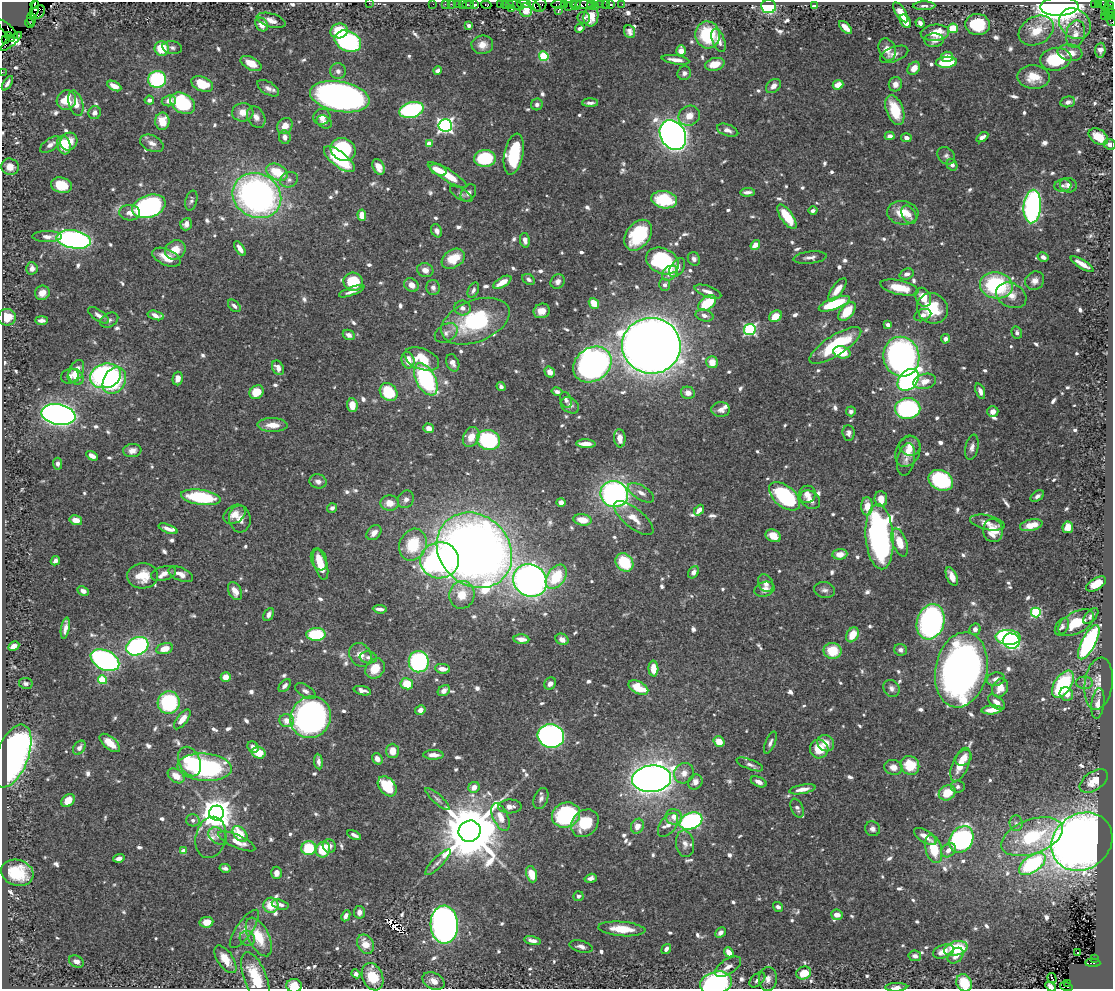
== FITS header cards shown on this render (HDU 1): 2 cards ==
NAXIS1  =                 1111
NAXIS2  =                  987

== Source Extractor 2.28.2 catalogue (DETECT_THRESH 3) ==
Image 1111 x 987 px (HDU 1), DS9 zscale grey, 1 PNG px = 1 image px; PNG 1115 x 991 px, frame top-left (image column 1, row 987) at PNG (2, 2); each listed source drawn as its Kron ellipse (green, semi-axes under 4 px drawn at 4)
Background 0.757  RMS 0.01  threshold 0.0308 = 3 sigma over >= 5 px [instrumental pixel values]
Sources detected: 849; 1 with non-positive FLUX_AUTO (blend fragments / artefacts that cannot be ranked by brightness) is neither listed nor drawn; of the other 848, the 500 brightest by FLUX_AUTO listed and drawn (348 fainter detections omitted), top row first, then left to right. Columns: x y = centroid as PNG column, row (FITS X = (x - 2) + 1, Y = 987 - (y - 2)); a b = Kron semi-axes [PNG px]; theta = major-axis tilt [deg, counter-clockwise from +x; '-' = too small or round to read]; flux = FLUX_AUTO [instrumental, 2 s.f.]
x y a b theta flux
369 3 2 2 - 8.6
35 4 4 3 - 150
433 4 2 2 - 19
445 4 2 2 - 27
451 4 3 2 - 20
458 4 3 2 - 61
469 4 6 3 0 94
500 4 3 2 - 34
509 4 2 2 - 15
524 4 6 2 0 180
558 4 6 3 8 85
565 4 3 3 - 76
573 4 3 2 - 51
600 4 3 3 - 74
605 4 2 2 - 11
611 4 3 3 - 90
622 4 2 2 - 10
1094 4 3 2 - 68
462 5 3 2 - 60
474 5 3 3 - 36
486 5 5 3 - 63
505 5 4 3 - 66
516 5 8 3 -24 190
534 5 9 3 -46 170
540 5 7 6 - 220
576 5 5 2 - 65
584 5 8 4 1 170
591 5 5 2 - 26
1098 5 3 3 - 21
1104 5 6 3 -58 58
569 6 2 2 - 38
595 6 3 2 - 26
814 6 4 3 - 2.7
924 6 11 4 1 2.2
1059 6 19 9 2 860
1109 6 4 3 - 94
768 7 7 6 - 61
511 9 3 2 - 42
35 10 9 4 75 880
526 10 7 6 - 6.5
558 10 3 2 - 27
1110 11 7 4 -42 120
38 12 8 6 50 670
901 12 11 5 -58 10
1105 12 4 2 - 18
1112 15 4 2 - 60
591 16 10 7 80 8.3
1104 16 2 2 - 20
1109 16 3 2 - 47
584 18 6 6 - 2.3
31 19 7 3 -81 39
271 20 15 6 -17 4.8
1111 20 6 2 -58 69
905 21 7 5 -57 7.3
30 23 5 4 - 42
920 23 5 4 - 2.6
262 24 7 6 - 6.2
1075 24 17 14 -42 8.6
977 25 12 10 -6 24
469 26 4 3 - 2.3
845 27 8 4 -44 7.4
580 28 5 3 - 2.5
953 28 5 4 - 22
8 29 13 4 -44 210
339 31 8 7 - 24
1036 31 18 13 29 14
630 32 7 5 -67 3.1
935 33 14 8 5 14
1075 34 14 9 78 6.2
708 35 13 12 - 35
8 36 3 3 - 180
12 38 3 2 - 360
6 40 3 2 - 25
718 40 12 6 -69 5.7
934 40 10 7 4 4.3
11 41 13 4 41 100
348 41 14 10 -25 100
482 45 11 9 6 5.9
172 47 10 6 -9 2.2
162 48 7 7 - 21
887 49 11 8 -72 6
1100 50 7 5 86 3.7
681 51 5 5 - 7.1
1070 53 12 8 -9 8.1
894 54 15 7 21 4.4
544 56 5 4 - 43
947 57 6 5 - 7.5
1056 59 15 11 7 42
676 60 14 4 -8 5.4
946 62 11 5 4 37
251 64 11 6 -28 8.9
715 64 10 6 14 11
914 68 7 5 51 6.8
338 71 8 8 - 2.7
438 71 4 4 - 2.7
2 72 2 2 - 13
684 73 7 6 - 2.7
1034 77 16 11 -2 14
157 79 9 8 - 61
7 83 8 3 58 2.9
202 84 11 7 -23 22
895 84 7 6 - 4.4
838 85 5 4 - 8.5
114 86 7 4 -27 6.5
773 86 8 6 42 4
268 88 12 6 -31 3.6
340 97 30 15 -11 410
66 100 10 9 - 19
149 100 5 4 - 2.9
169 101 7 5 6 5.5
1068 102 7 5 11 2.9
76 103 13 7 -75 9.4
183 103 13 9 -32 59
590 103 8 3 0 2.4
537 104 6 5 - 2.2
411 110 12 7 15 100
895 110 15 8 -70 22
243 112 10 9 - 7.3
95 113 6 6 - 3.3
689 116 11 9 30 7.4
256 117 11 8 -58 4.5
322 117 9 7 33 5.8
162 121 8 7 - 12
324 122 8 6 -29 2.6
445 125 6 6 - 220
285 126 8 7 - 6.4
728 130 11 5 -20 3.5
673 135 15 12 -60 660
890 136 5 4 - 3.3
285 137 7 6 - 3.5
982 137 6 4 33 3.1
1098 137 11 7 -33 12
906 138 5 4 - 3.2
69 142 9 8 - 9.2
152 143 12 8 -25 4.6
429 144 4 4 - 9
1110 144 6 5 - 3.8
50 145 12 6 35 3.9
64 145 9 6 -75 17
343 149 13 11 -32 70
514 154 21 9 79 44
946 156 10 7 -41 2.5
485 158 11 8 2 45
339 159 18 7 -38 41
952 165 6 5 - 3.4
10 167 9 8 - 6.6
379 167 8 5 -65 6.2
438 170 8 5 -24 7.2
277 172 11 7 -27 22
447 175 22 6 -31 17
289 180 9 7 25 2.7
61 185 11 7 -13 16
1068 185 8 7 - 3.7
1063 186 8 6 7 2.2
747 192 7 3 2 2.8
468 193 9 7 55 3.2
461 194 13 5 -31 2.2
257 196 25 22 -28 280
191 200 10 5 75 2.3
664 200 13 8 -10 37
149 206 17 11 19 220
1032 206 17 8 85 180
813 210 5 4 - 2.5
130 213 10 8 -3 5
903 213 15 12 -5 15
362 215 6 4 -83 8.6
909 215 10 6 -61 4.7
787 217 14 6 -55 21
186 224 6 5 - 3.7
437 231 7 5 -62 2.9
638 235 17 12 53 44
47 236 15 5 0 4.5
74 239 17 9 -10 200
525 240 7 5 -80 3.8
755 245 5 4 - 8.6
240 249 8 4 -58 5.1
175 250 11 9 32 11
166 257 15 8 -24 10
810 257 16 6 6 3.2
1043 257 6 4 -31 3.5
453 259 12 8 31 17
694 259 7 6 - 2.4
662 261 17 12 -26 80
1082 264 13 4 -31 5.8
32 268 6 5 - 3.4
677 268 10 6 55 4.8
425 270 8 6 -18 4.9
670 273 8 6 40 6.5
907 274 7 5 19 3.1
529 279 7 5 -32 2.3
558 281 7 7 - 3.4
1035 281 10 9 - 4.5
353 282 9 9 - 27
502 282 10 5 30 9.3
411 285 7 6 - 5.3
665 285 6 5 - 2.5
996 285 16 13 -11 70
433 288 7 6 - 2.6
899 288 19 7 -12 16
473 290 8 5 64 2.3
837 290 14 5 54 8
352 291 13 4 21 3.9
708 292 14 5 -20 5
42 293 7 7 - 6.7
1011 295 16 12 -28 7.7
923 297 10 7 -63 10
594 303 6 4 -50 13
707 303 10 6 38 29
834 304 16 6 21 41
234 306 7 5 -42 2.7
462 308 8 7 - 3.7
932 308 16 14 -39 26
542 311 8 7 - 6.7
847 312 11 6 50 19
99 315 12 5 -34 3.6
156 315 8 4 -15 4.9
923 315 9 6 19 3.6
705 316 9 5 -14 3.5
776 316 7 5 37 11
7 317 9 8 - 11
41 320 6 4 0 2.9
109 320 10 7 30 2.4
475 321 36 20 22 73
888 325 4 4 - 3
750 329 5 5 - 120
446 333 12 8 33 4.1
1017 333 6 5 - 2.2
349 335 6 5 - 3.6
945 339 5 4 - 2.7
835 345 30 10 33 51
651 346 29 28 - 1700
842 352 9 6 -14 14
901 357 20 18 -76 280
422 359 18 10 -21 20
408 360 8 6 -77 10
712 362 6 5 - 10
453 363 9 6 -67 3.8
592 364 20 16 35 350
278 368 8 5 -62 4.9
76 371 12 7 64 9.4
550 372 6 5 - 5.2
70 376 9 7 22 3.3
106 376 15 12 17 160
76 377 9 6 -47 6.6
178 378 7 5 76 4.9
426 379 17 9 -62 99
908 380 12 9 48 220
114 381 14 10 61 45
925 381 11 7 14 7.2
501 386 4 3 - 2.4
980 391 8 4 -70 3.6
257 392 7 6 - 14
389 392 10 8 -46 31
557 392 5 4 - 2.4
688 393 7 6 - 5
566 400 8 5 -68 2.2
352 405 7 5 -84 9.3
570 405 10 7 -33 2.6
908 408 13 10 7 130
721 409 9 7 -1 3.8
851 411 5 5 - 2.2
993 411 5 5 - 4.1
58 415 17 10 -11 540
273 425 15 7 -1 9.6
429 428 5 4 - 4.3
848 433 7 6 - 2.5
471 437 10 8 63 8.3
620 438 9 5 -86 6.3
488 440 12 9 -18 75
586 444 9 4 -2 7.5
910 446 10 10 - 5.2
972 447 13 6 79 3.5
132 451 9 6 8 4.5
908 452 16 12 65 8.5
92 456 6 4 -32 4.6
906 459 16 8 78 4.4
58 464 6 4 -85 2.6
941 480 13 9 -26 76
318 481 8 7 - 3.4
641 493 15 7 -32 5
614 494 14 13 - 210
807 494 9 8 - 5.4
785 496 18 10 -40 85
1037 496 7 5 33 2.6
201 497 20 7 -8 51
406 499 9 7 59 3.3
881 499 8 6 -85 7.7
810 500 11 8 -40 5.5
561 502 4 4 - 4.1
390 503 9 7 -3 7.8
867 506 9 6 89 9
332 508 5 5 - 2.7
699 510 6 4 49 5.5
235 514 12 8 33 6.3
634 518 24 9 -39 10
240 519 13 10 -85 5.7
76 520 6 5 - 6.2
582 520 9 5 -9 12
987 522 17 7 -12 5.5
1031 525 11 5 12 11
1068 527 6 5 - 9.9
168 529 10 4 -21 3.6
993 531 11 10 - 16
374 533 8 6 45 4.5
773 536 8 6 -25 8.7
880 537 32 14 -86 250
899 542 15 7 -70 15
413 545 16 13 67 32
474 550 40 34 -45 850
840 554 7 5 3 6.6
319 559 11 7 -70 9
440 560 19 18 - 200
55 561 5 4 - 2.8
624 562 10 8 -49 33
320 564 16 6 -73 13
693 572 6 5 - 3.6
164 573 13 7 16 4.8
181 574 13 6 -23 5.2
143 576 15 12 4 15
952 576 10 5 -65 7
556 577 13 9 54 31
530 581 17 15 -39 430
766 583 9 7 -59 3.9
1096 584 11 6 30 12
765 589 10 7 17 5.7
825 590 10 8 -10 3
83 591 6 4 -27 3.2
235 591 10 6 -60 6.1
462 595 14 12 78 14
380 609 7 3 -5 3
1036 612 5 5 - 61
269 614 7 4 64 2.7
1091 616 9 5 46 2.4
931 622 18 13 73 190
1076 623 19 10 29 18
1062 627 9 6 58 2.5
65 628 10 4 79 4.2
975 629 6 5 - 2.9
316 634 9 6 2 36
852 635 8 5 60 13
1008 637 12 7 -4 130
521 639 8 5 -5 5.8
562 639 7 5 -29 4.3
1011 641 8 7 - 77
1089 642 19 7 63 130
14 646 6 4 27 4.6
137 646 11 8 27 120
165 649 8 5 15 10
901 650 6 6 - 2.4
833 651 9 8 - 19
360 655 12 10 -52 6
368 657 9 6 -8 2.6
105 660 15 9 -27 180
419 662 10 10 - 98
375 668 11 9 50 13
443 669 8 5 -8 6.2
653 669 8 5 -87 9.6
961 670 38 26 78 440
226 677 5 5 - 7.8
996 679 9 6 10 4.8
102 680 4 4 - 31
26 683 7 5 -9 2.5
550 683 6 5 - 3.4
1084 683 8 6 -1 2.2
407 684 6 5 - 15
1063 684 15 8 57 60
1099 684 26 14 82 9.8
285 686 7 5 47 2.9
638 688 11 6 -29 22
892 688 9 7 -56 3
1000 688 9 7 63 7.9
305 691 11 6 -32 2.9
362 691 9 4 -14 3.8
444 691 6 5 - 3.4
1066 694 7 6 - 6
996 702 10 5 -42 4.5
169 703 11 11 - 62
1098 704 15 6 83 5.9
420 710 5 5 - 3.2
992 710 10 4 4 7.6
311 717 21 20 - 320
182 719 12 5 52 7.1
287 721 7 6 - 6.4
551 736 13 11 -12 260
719 742 5 5 - 10
110 743 12 6 -40 12
770 743 12 5 67 2.5
826 743 9 7 -43 8.2
253 747 6 5 - 4.7
79 748 8 5 55 3.3
819 749 9 9 - 14
392 751 7 6 - 7.4
259 753 7 5 -17 13
433 755 10 4 -1 6
12 756 33 16 69 300
964 758 9 7 45 6.9
377 759 6 5 - 4.9
190 761 15 10 -65 19
318 762 8 4 -83 2.7
750 764 14 5 -21 3
910 765 10 9 - 24
960 765 18 8 68 13
205 767 27 13 -5 120
893 767 9 7 -13 6
684 773 10 9 - 6.1
176 776 9 6 -36 9.5
652 779 19 13 5 800
1094 781 16 9 35 11
695 782 8 7 - 4.8
759 782 8 5 -24 3.8
387 786 11 8 -49 33
474 787 6 5 - 6.4
958 787 7 6 - 2.2
802 789 13 4 10 5.8
947 793 9 7 31 15
541 798 11 7 70 3
437 799 15 5 -42 2.6
68 801 7 5 44 9.4
510 806 12 7 2 3.9
797 808 10 6 -64 2.7
216 813 7 7 - 1400
566 815 14 12 22 67
500 817 15 7 -66 9.5
674 817 8 7 - 6.2
193 820 7 6 - 2.6
691 821 12 8 20 130
585 823 15 12 46 22
1016 823 8 6 -85 2.4
668 825 14 8 55 4.2
637 826 7 6 - 6.6
872 829 7 7 - 2.8
470 831 11 10 - 6800
240 834 9 6 -49 21
354 835 7 3 -28 2.6
218 836 10 7 -36 3
925 836 13 6 -32 6.8
211 837 21 15 77 9.5
1032 837 32 17 20 57
961 839 14 11 57 150
237 841 20 6 -23 8.4
1082 842 32 27 36 910
685 844 13 9 -80 5.2
329 846 7 6 - 3.7
309 848 7 7 - 28
934 849 14 8 -74 25
323 850 8 7 - 23
948 850 8 6 43 4.1
184 851 4 4 - 7.5
119 858 5 4 - 4
438 862 17 5 46 3.6
1032 864 15 8 35 100
225 868 5 4 - 2.2
17 873 16 13 -18 24
276 873 6 5 - 3.7
532 874 8 5 -71 16
591 878 6 4 17 3.2
578 896 5 4 - 2.3
280 904 8 4 -15 3.5
271 905 7 7 - 13
778 907 5 4 - 2.4
359 912 6 5 - 3.6
837 915 6 5 - 5.2
346 916 6 4 64 3.8
206 922 7 5 9 7.7
444 925 19 13 -87 400
244 929 23 7 55 6.2
622 929 23 7 -5 17
720 933 6 4 44 3.1
259 937 21 10 -64 21
247 938 8 7 - 2.8
533 941 8 4 -12 3.7
366 944 10 8 -57 9.8
581 946 12 5 -14 3.3
956 948 12 7 15 39
666 949 5 4 - 3
943 951 11 6 18 8.4
729 952 5 4 - 7.1
1078 952 3 3 - 4.1
915 956 6 5 - 3.5
956 956 9 6 44 4.7
1094 958 3 2 - 46
225 959 15 8 -56 12
76 961 8 5 -28 3.4
1093 963 7 4 -2 400
728 967 15 7 33 4.7
804 973 7 6 - 16
356 974 4 4 - 3
373 977 14 10 -68 21
256 978 27 11 -69 28
1052 978 5 3 - 3.3
768 979 12 9 88 4.8
757 980 9 5 42 2.8
433 981 11 8 -27 6.7
716 983 16 11 15 170
964 983 9 7 -59 20
1068 983 3 2 - 81
294 986 8 7 - 10
896 987 11 4 2 3.1
1051 987 6 4 -31 4.1
1066 987 6 3 -16 87
At the frame edge (FLAGS 8, measured only in part): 12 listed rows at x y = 369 3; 35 4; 1112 15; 1111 20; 2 72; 1110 144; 716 983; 964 983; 294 986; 896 987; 1051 987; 1066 987
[348 fainter detections neither listed nor drawn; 1 non-positive-flux detection neither listed nor drawn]